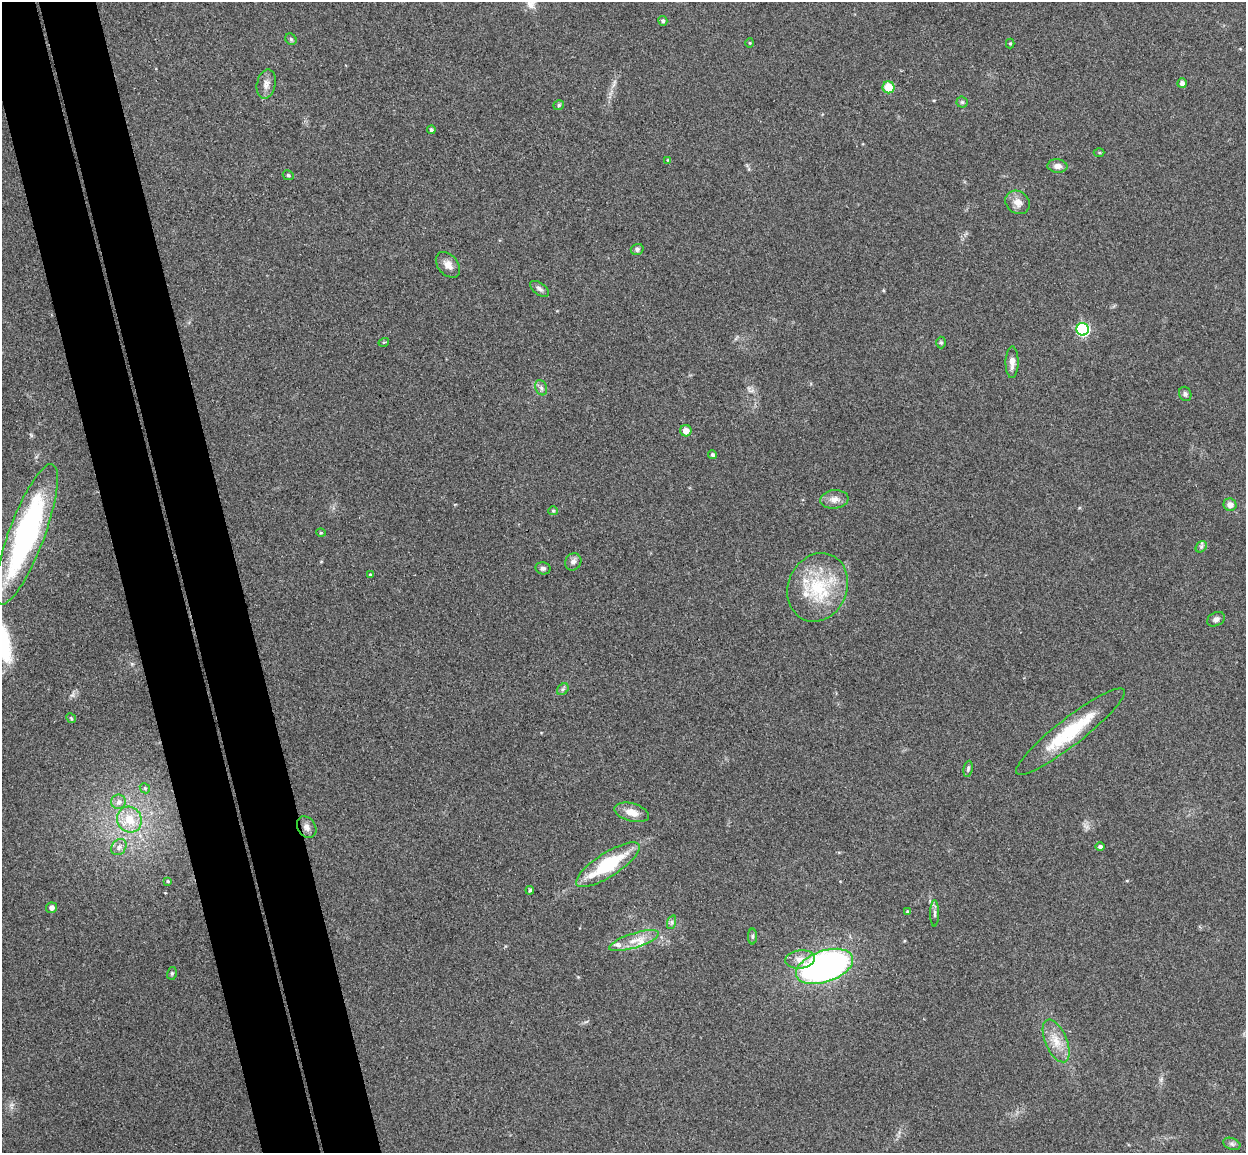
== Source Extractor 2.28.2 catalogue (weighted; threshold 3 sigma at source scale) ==
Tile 11 of 4 x 4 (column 3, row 3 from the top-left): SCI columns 2543-3786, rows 1306-2456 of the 5086 x 5029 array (HDU 1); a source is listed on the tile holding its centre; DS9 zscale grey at full resolution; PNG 1248 x 1155 px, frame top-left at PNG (2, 2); each listed source drawn as its Kron ellipse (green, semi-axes under 4 px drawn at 4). Shown black and unused: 9% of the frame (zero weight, under 3 of 4 exposures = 5% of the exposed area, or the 3 px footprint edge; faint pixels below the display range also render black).
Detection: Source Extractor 2.28.2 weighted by HDU 2 'WHT'; one run over the whole footprint, this tile lists its part. Background 0.0705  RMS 0.0075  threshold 0.0339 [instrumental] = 3 sigma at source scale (4.5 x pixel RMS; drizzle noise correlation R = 1.50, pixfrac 1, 0.05/0.05 arcsec/px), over >= 5 px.
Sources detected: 66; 4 inside a brighter listed object's ellipse — not listed separately; the other 62 listed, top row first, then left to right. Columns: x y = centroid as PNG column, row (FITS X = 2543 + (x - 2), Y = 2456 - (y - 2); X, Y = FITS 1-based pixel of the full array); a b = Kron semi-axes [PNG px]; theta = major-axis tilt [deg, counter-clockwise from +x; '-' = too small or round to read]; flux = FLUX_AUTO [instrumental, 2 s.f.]
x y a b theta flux
663 21 5 4 - 1.3
291 39 6 5 - 1.2
750 43 5 3 - 0.68
1010 44 5 4 - 0.92
1182 83 5 5 - 2.8
266 84 15 9 77 4.8
889 87 6 6 - 17
962 102 5 5 - 1.1
559 105 5 4 - 1.3
431 130 4 4 - 1.5
1099 153 5 3 - 0.72
668 160 4 4 - 0.61
1057 166 10 6 -6 4
288 175 6 4 -27 1.1
1018 202 13 11 -37 6.2
637 249 6 5 - 2.1
448 265 14 10 -49 5.6
540 289 11 5 -36 2.4
1083 329 6 6 - 100
384 342 5 3 - 0.7
941 342 6 5 - 1.1
1012 362 16 6 90 4.9
541 388 8 5 -68 2.1
1185 394 7 6 - 1.8
686 431 5 5 - 5.5
712 455 4 4 - 1.5
834 499 14 9 6 5.4
1230 505 6 6 - 4.7
553 511 5 4 - 0.91
321 533 5 3 - 0.67
27 534 75 18 69 190
1201 547 6 5 - 1.5
573 562 9 7 57 3.1
543 568 7 6 - 1.9
370 575 3 3 - 1.1
818 587 35 29 67 46
1216 619 9 6 25 2.6
563 689 6 5 - 1.6
71 718 5 4 - 0.93
1070 732 68 13 38 44
968 769 8 4 82 1.4
145 788 5 4 - 1
119 802 7 7 - 2.8
632 812 18 9 -15 8.5
129 820 13 12 - 13
307 827 11 8 -57 3.8
119 847 9 7 52 3
1100 847 4 4 - 1.7
608 865 37 12 33 48
168 881 4 3 - 0.65
530 890 4 3 - 0.97
51 908 5 5 - 2.8
908 912 3 3 - 1.1
935 913 13 4 90 2.1
672 922 7 4 72 1.4
752 936 8 4 90 1.4
634 941 26 7 18 9.8
800 959 15 9 7 6.7
825 966 30 15 19 290
172 973 6 5 - 1.2
1056 1041 23 10 -67 12
1232 1144 9 5 -19 1.9